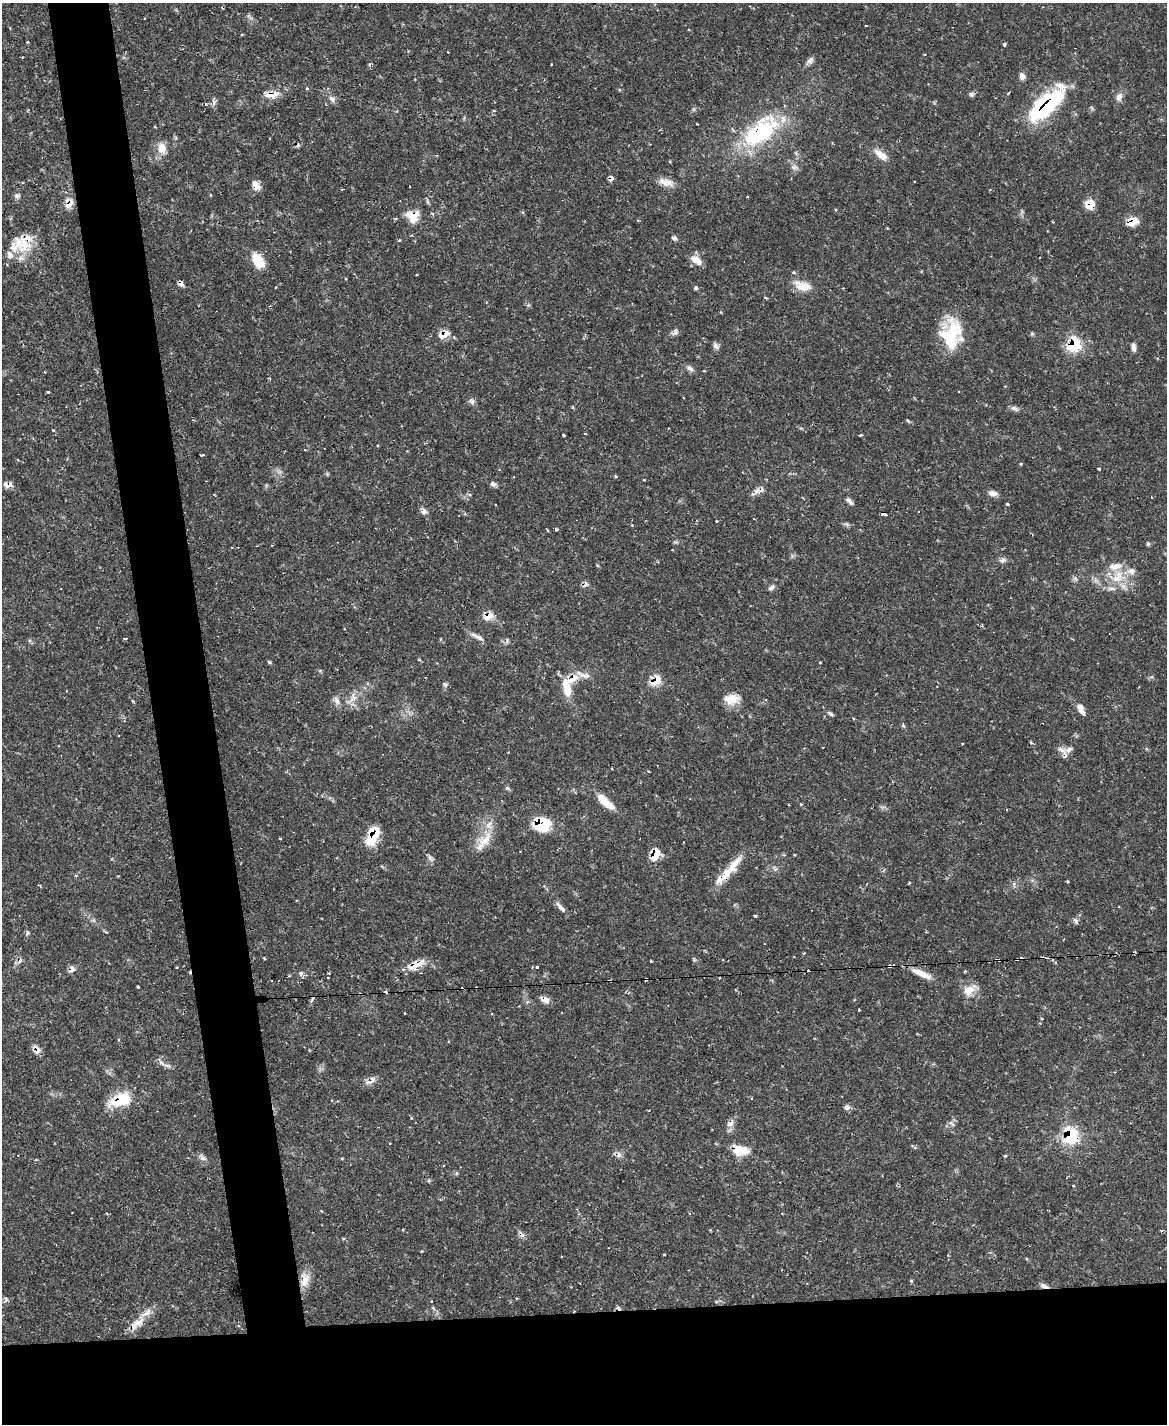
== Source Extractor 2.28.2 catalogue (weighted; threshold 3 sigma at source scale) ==
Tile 11 of 4 x 3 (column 3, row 3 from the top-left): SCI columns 2330-3494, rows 238-1659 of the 4658 x 4633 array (HDU 1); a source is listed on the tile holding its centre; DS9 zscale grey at full resolution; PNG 1169 x 1426 px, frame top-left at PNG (2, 3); no overlay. Shown black and unused: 13% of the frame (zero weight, under 2 of 3 exposures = <1% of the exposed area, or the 3 px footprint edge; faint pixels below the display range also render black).
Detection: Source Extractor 2.28.2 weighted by HDU 2 'WHT'; one run over the whole footprint, this tile lists its part. Background 0.119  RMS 0.0032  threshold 0.0145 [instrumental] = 3 sigma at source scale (4.5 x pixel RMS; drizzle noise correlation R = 1.50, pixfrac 1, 0.05/0.05 arcsec/px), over >= 5 px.
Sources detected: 197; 24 cosmic-ray / hot-pixel residue — not listed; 14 inside a brighter listed object's ellipse — not listed separately; the other 159 listed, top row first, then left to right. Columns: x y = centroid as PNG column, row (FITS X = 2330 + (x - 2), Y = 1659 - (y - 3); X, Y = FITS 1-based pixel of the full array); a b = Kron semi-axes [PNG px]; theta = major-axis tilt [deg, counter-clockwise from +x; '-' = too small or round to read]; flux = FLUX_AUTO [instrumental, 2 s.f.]
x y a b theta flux
865 26 3 3 - 0.4
27 42 3 3 - 0.31
1004 44 4 3 - 0.78
810 61 12 7 46 1.3
551 64 3 2 - 0.33
1022 77 8 7 - 1.6
307 89 5 3 - 0.31
972 94 7 6 - 0.74
272 95 19 9 4 3.7
1119 97 11 8 74 1.7
332 99 10 7 -31 1.2
214 104 9 3 69 0.63
1045 106 41 16 41 34
760 132 52 26 39 31
162 148 14 11 -78 3.5
881 155 17 8 -38 3.7
794 167 9 6 0 0.99
611 178 6 5 - 1.5
914 181 2 2 - 0.3
666 182 22 9 -16 3
256 186 12 8 -61 2.3
17 196 8 6 -8 0.97
69 203 12 10 -85 3.2
1090 204 9 9 - 5.3
413 216 15 14 - 5.1
1132 222 11 7 18 5.1
674 238 6 6 - 0.89
25 240 34 20 67 9
696 260 14 7 -29 3.3
258 261 17 10 -57 7
794 272 4 3 - 0.44
181 284 7 6 - 1
802 286 24 12 -17 4.8
276 287 4 2 - 0.21
696 288 4 4 - 0.68
766 298 5 3 - 0.31
674 332 11 6 45 1
443 334 14 8 22 3.5
951 334 36 21 80 17
1032 334 6 4 -1 0.44
1074 345 8 7 - 26
716 346 10 6 -48 1
1133 347 10 5 -82 1.3
690 368 10 6 -39 1.2
48 392 3 3 - 0.57
472 402 7 5 46 0.78
1014 408 11 5 -24 1
908 421 6 4 -20 0.38
53 430 4 2 - 0.27
585 434 4 2 - 0.29
564 435 3 3 - 1.2
860 435 3 3 - 0.61
378 445 4 2 - 0.27
305 450 3 2 - 0.37
202 455 4 2 - 0.73
1021 464 3 3 - 0.4
1099 469 3 2 - 0.51
616 476 3 3 - 0.57
514 477 3 2 - 0.28
493 484 7 5 -15 1.1
7 485 12 7 -7 1.8
756 492 17 7 33 1.8
993 493 10 6 -9 2
849 501 10 5 -43 1.2
1007 504 3 3 - 1
424 511 8 7 - 1.3
919 511 3 3 - 0.67
883 513 5 4 - 11
716 521 3 3 - 0.92
632 525 3 3 - 0.68
556 529 3 3 - 0.85
547 530 4 2 - 0.61
1148 544 6 5 - 0.47
272 545 2 2 - 0.32
1003 560 9 6 18 1.1
1117 577 22 12 61 6.6
1075 578 6 6 - 0.71
771 587 9 5 39 0.85
488 616 9 7 27 3.9
344 629 3 2 - 0.32
477 637 20 5 -25 1.7
125 638 4 2 - 0.59
419 660 4 3 - 0.3
269 662 5 4 - 0.39
820 662 3 2 - 0.33
586 676 10 7 28 1.5
655 681 10 7 42 6.8
445 685 6 6 - 0.65
567 688 25 10 -74 6
354 696 13 6 -54 1.5
732 699 20 13 5 4.4
337 700 13 7 -62 1.4
132 701 5 4 - 0.41
1081 709 15 7 -66 2.1
830 714 10 4 -34 0.67
962 743 3 2 - 0.25
1061 750 15 7 -23 1.6
649 771 3 2 - 0.24
507 788 6 6 - 0.56
605 802 24 8 -43 5.4
801 804 3 3 - 0.3
788 805 3 3 - 0.42
542 824 17 14 6 13
373 835 20 10 66 10
280 838 3 2 - 0.26
485 840 27 14 50 6
655 855 13 9 68 5.3
794 855 3 2 - 0.27
731 868 48 8 47 7.6
561 907 18 5 -48 1.6
755 916 3 3 - 0.62
1076 921 9 5 -59 0.83
106 932 4 3 - 0.29
27 933 7 4 -83 0.55
804 953 3 3 - 1.3
264 958 3 2 - 0.37
722 959 2 2 - 0.33
1016 959 3 3 - 0.95
999 960 4 3 - 0.89
651 961 3 2 - 0.35
416 965 25 9 25 4.4
890 966 5 4 - 1.6
537 967 3 3 - 1.4
72 969 9 8 - 1.3
301 973 5 5 - 1.2
922 974 27 7 -24 4.2
328 978 3 2 - 0.34
646 979 4 3 - 1
610 981 4 3 - 0.3
138 987 3 3 - 0.46
969 990 19 12 41 4
313 997 8 4 74 1
545 1000 11 7 -26 2.1
527 1002 6 4 19 0.5
859 1010 3 2 - 0.51
404 1014 3 3 - 0.54
1042 1019 4 3 - 0.34
36 1050 11 8 -40 1.9
161 1062 15 5 -49 1.4
1115 1072 3 3 - 0.26
371 1081 16 7 35 1.9
119 1101 29 17 14 9
847 1107 6 5 - 1.5
411 1118 3 3 - 0.27
730 1123 10 7 22 1.7
951 1123 10 4 -32 0.72
1070 1136 10 9 - 25
740 1150 18 11 -10 6.5
203 1158 8 6 -3 0.98
444 1165 2 2 - 0.27
456 1173 6 4 90 0.37
421 1251 4 3 - 0.26
305 1280 21 12 83 3.8
911 1281 4 4 - 0.38
1044 1286 10 5 -17 1.3
516 1298 3 3 - 0.27
6 1299 7 4 -54 0.52
432 1301 3 2 - 0.22
137 1324 24 10 37 4.1
Overlapping masked pixels (flux is a lower limit): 39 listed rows (the first 20) at x y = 272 95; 1045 106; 760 132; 611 178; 256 186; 69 203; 1090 204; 413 216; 1132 222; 25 240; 181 284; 443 334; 1074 345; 7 485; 756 492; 883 513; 488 616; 477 637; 655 681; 542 824